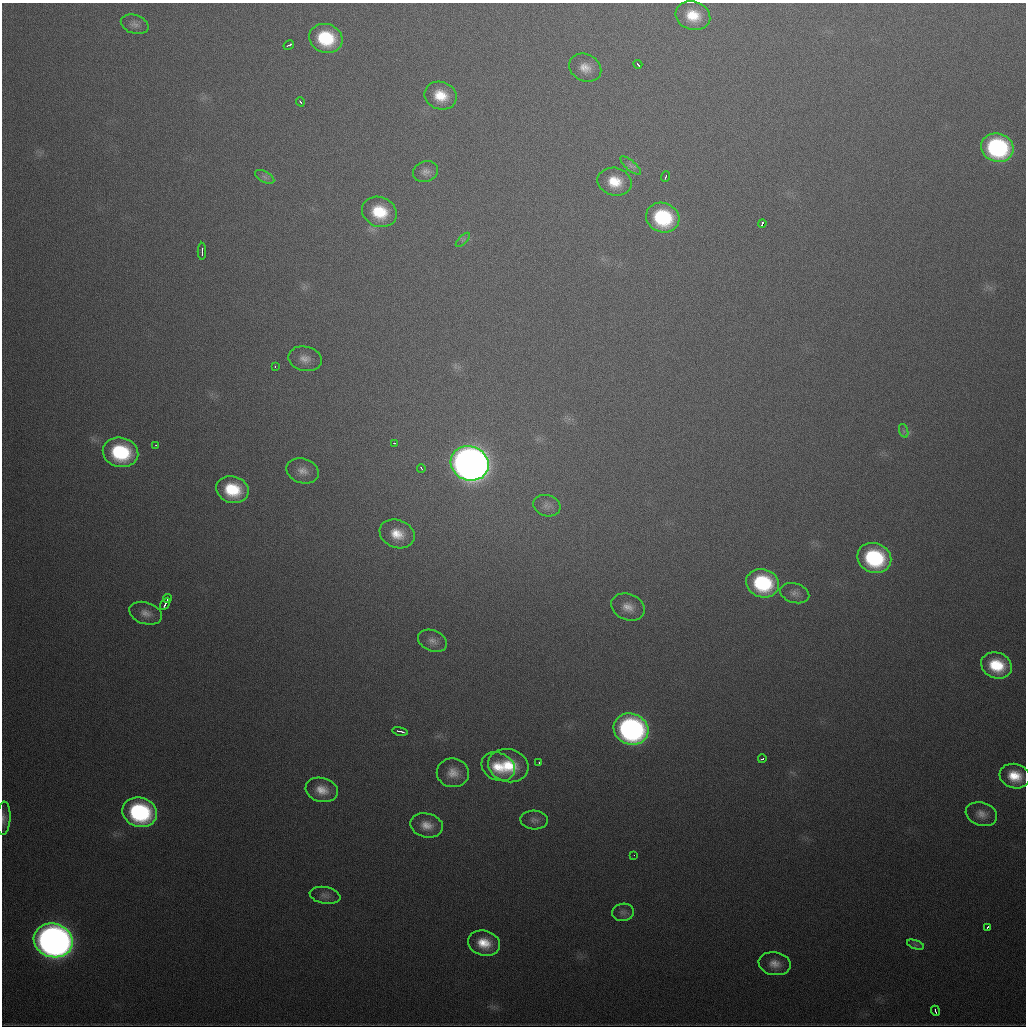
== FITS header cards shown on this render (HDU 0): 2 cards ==
NAXIS1  =                 1024
NAXIS2  =                 1024

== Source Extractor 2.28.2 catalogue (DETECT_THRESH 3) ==
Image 1024 x 1024 px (HDU 0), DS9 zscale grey, 1 PNG px = 1 image px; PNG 1028 x 1028 px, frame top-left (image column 1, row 1024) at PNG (2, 3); each listed source drawn as its Kron ellipse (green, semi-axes under 4 px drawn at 4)
Background 560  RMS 19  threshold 56.3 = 3 sigma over >= 5 px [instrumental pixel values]
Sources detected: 63; all 63 listed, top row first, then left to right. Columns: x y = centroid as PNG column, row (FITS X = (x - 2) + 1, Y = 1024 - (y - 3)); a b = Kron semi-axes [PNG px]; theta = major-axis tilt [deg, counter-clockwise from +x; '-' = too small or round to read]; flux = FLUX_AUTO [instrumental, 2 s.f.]
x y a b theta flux
693 16 17 14 -16 3.4e+04
135 24 14 9 -18 7.6e+03
326 38 17 14 -18 7.8e+04
289 45 5 3 - 4.9e+03
638 64 4 2 - 2.6e+03
585 68 17 13 -26 1.6e+04
441 96 16 13 -19 3.1e+04
300 102 4 2 - 2.5e+03
997 148 16 14 -17 1.9e+05
631 166 13 5 -41 5.1e+03
426 172 12 10 22 8.1e+03
265 177 10 5 -28 4.9e+03
665 177 5 2 - 2.9e+03
615 182 17 14 -14 3.2e+04
379 212 18 15 -22 5.0e+04
663 218 17 14 -23 1.1e+05
762 223 4 3 - 8.1e+03
463 240 9 3 44 2.4e+03
202 251 8 2 90 4.1e+03
305 359 17 12 -12 1.3e+04
275 366 3 2 - 6.7e+03
904 431 7 4 -71 3.0e+03
394 443 3 2 - 3.5e+03
156 445 3 2 - 2.5e+03
121 452 18 14 -14 1.1e+05
470 463 19 17 -21 1.8e+06
421 468 4 2 - 2.5e+03
303 471 16 12 -16 1.3e+04
232 490 16 13 -18 5.8e+04
547 506 14 10 -18 8.4e+03
397 534 18 14 -21 2.6e+04
874 558 17 14 -21 1.4e+05
763 583 16 14 -19 1.2e+05
795 593 15 9 -17 8.5e+03
167 598 4 2 - 2.8e+03
165 604 6 2 60 6.4e+03
628 607 17 13 -22 1.6e+04
146 613 17 11 -18 1.2e+04
432 641 15 10 -23 9.8e+03
996 665 16 12 -21 5.1e+04
631 729 18 15 -21 4.1e+05
400 731 8 3 -12 4.4e+03
762 759 4 3 - 3.5e+03
539 762 3 2 - 3.7e+03
508 766 20 16 -14 5.1e+04
498 767 17 13 -28 3.3e+04
453 773 16 14 -9 1.7e+04
1015 776 15 12 -16 3.1e+04
322 790 16 12 -16 1.9e+04
140 812 17 14 -19 1.8e+05
981 814 16 11 -17 1.2e+04
3 818 17 7 86 7.3e+03
534 820 14 9 -5 7.1e+03
427 825 17 12 -14 1.6e+04
634 855 2 2 - 4.5e+03
325 895 15 8 -10 7.4e+03
623 912 11 8 10 6.2e+03
988 927 4 3 - 1.6e+04
53 940 20 16 -18 1.3e+06
484 943 16 12 -15 2.8e+04
915 945 9 4 -19 3.1e+03
775 964 16 11 -10 1.4e+04
935 1011 5 2 - 3.2e+03
At the frame edge (FLAGS 8, measured only in part): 1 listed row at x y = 3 818